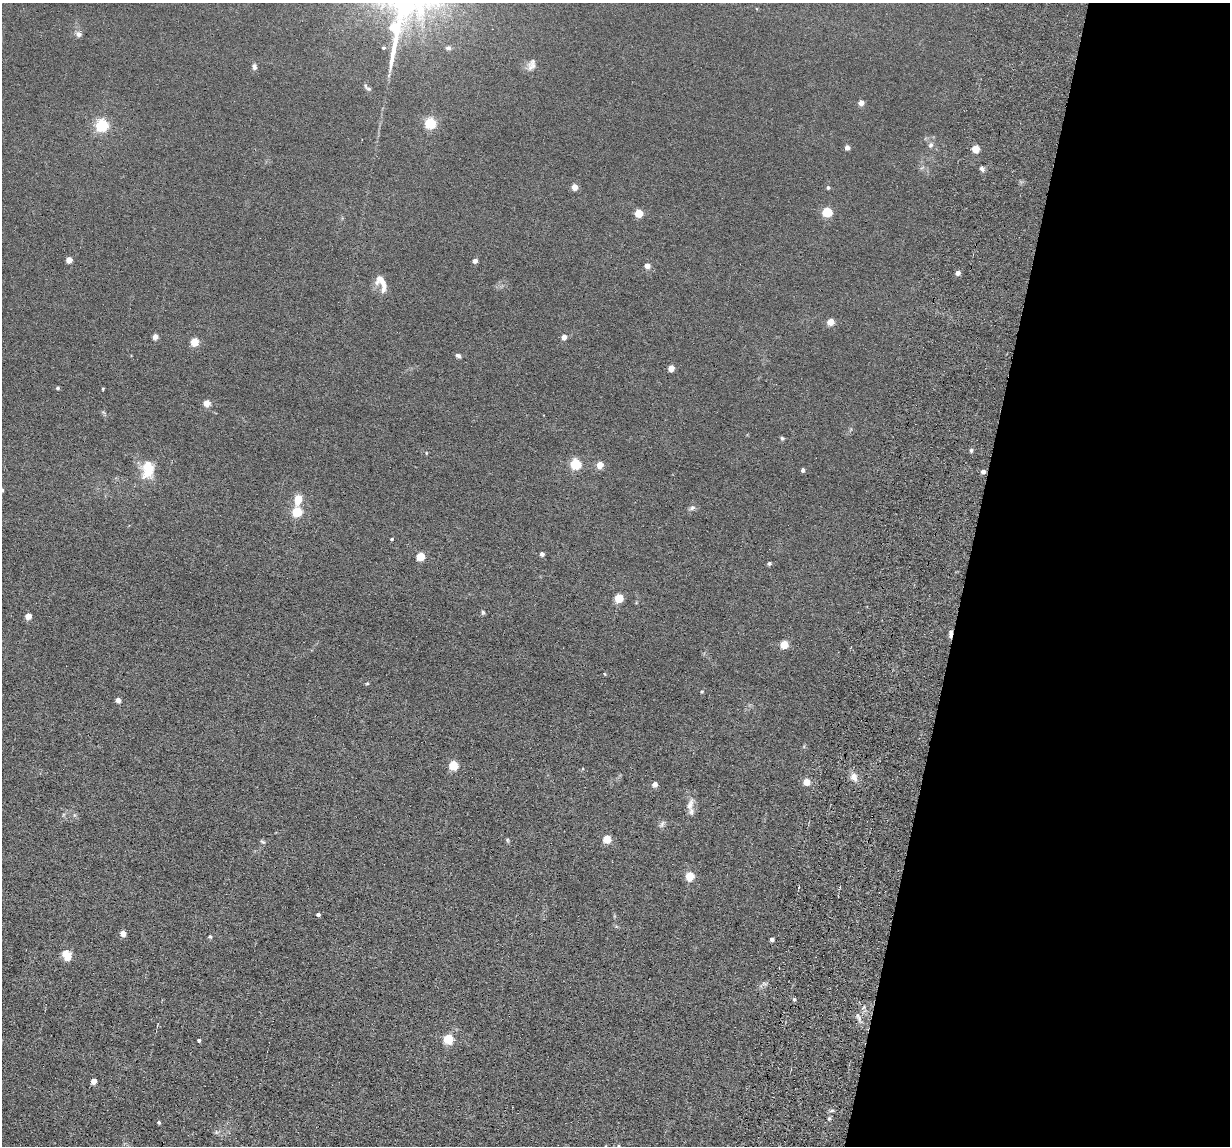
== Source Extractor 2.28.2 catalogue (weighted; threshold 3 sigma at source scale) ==
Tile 8 of 4 x 4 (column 4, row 2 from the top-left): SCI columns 3792-5019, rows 2447-3590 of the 5239 x 4989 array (HDU 1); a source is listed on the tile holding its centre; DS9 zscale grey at full resolution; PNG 1232 x 1148 px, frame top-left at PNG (2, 3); no overlay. Shown black and unused: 21% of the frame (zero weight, under 6 of 12 exposures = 6% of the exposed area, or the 3 px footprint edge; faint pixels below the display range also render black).
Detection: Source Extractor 2.28.2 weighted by HDU 2 'WHT'; one run over the whole footprint, this tile lists its part. Background 0.0129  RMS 0.0037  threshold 0.0153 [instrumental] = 3 sigma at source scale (4.09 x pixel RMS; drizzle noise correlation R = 1.36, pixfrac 0.8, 0.05/0.05 arcsec/px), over >= 5 px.
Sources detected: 80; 1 inside a brighter listed object's ellipse — not listed separately; the other 79 listed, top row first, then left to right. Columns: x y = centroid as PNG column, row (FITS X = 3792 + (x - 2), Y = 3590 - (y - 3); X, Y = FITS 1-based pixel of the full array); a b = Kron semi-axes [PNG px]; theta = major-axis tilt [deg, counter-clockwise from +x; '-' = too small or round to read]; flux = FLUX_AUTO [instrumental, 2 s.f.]
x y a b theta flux
79 34 8 7 - 1.2
383 48 4 3 - 0.53
448 48 7 5 0 0.67
532 66 14 12 31 2.3
254 67 9 6 -89 0.98
367 88 13 5 -45 0.88
861 103 4 4 - 3.4
430 123 5 5 - 38
102 125 5 5 - 56
931 145 7 7 - 1.1
847 148 4 4 - 2
975 149 5 4 - 10
982 169 7 6 - 0.95
574 187 4 4 - 4.8
828 188 4 4 - 0.61
827 212 5 5 - 22
638 213 5 5 - 12
69 260 4 4 - 4.4
475 261 4 4 - 2.1
647 266 4 4 - 3.4
958 273 4 4 - 2.4
382 283 19 9 -65 5.3
830 322 5 4 - 7.2
155 337 4 4 - 3.2
564 337 4 4 - 3.1
194 342 5 5 - 11
458 356 6 4 -36 0.91
671 368 4 4 - 5.4
58 388 4 4 - 0.61
103 389 3 2 - 0.4
206 403 5 4 - 6
103 412 6 4 -44 0.51
782 438 6 5 - 0.56
971 450 4 4 - 0.78
575 464 5 5 - 32
600 465 5 4 - 6.1
148 469 23 16 84 8.1
803 470 4 4 - 1.1
983 472 5 4 - 1.6
298 499 9 6 82 5.2
692 508 9 6 28 1
297 512 5 5 - 23
392 539 3 3 - 0.46
542 554 4 4 - 1.5
420 556 5 5 - 13
769 563 4 4 - 0.8
619 598 5 5 - 15
483 612 6 5 - 0.55
28 616 4 4 - 5.4
950 634 11 5 85 1.3
784 644 5 5 - 11
605 674 5 3 - 0.27
367 683 5 4 - 0.4
702 691 5 5 - 0.4
118 700 4 4 - 2.4
453 765 5 5 - 18
854 777 10 8 -62 2.6
806 782 4 4 - 7.3
655 784 4 4 - 2.7
690 804 19 8 74 2.5
662 824 13 5 55 0.94
607 839 5 5 - 12
507 840 5 5 - 0.49
263 842 8 4 -27 0.57
690 876 5 5 - 15
318 914 4 3 - 0.86
123 934 4 4 - 3.5
210 937 5 5 - 0.49
772 939 4 3 - 1.3
67 956 8 5 -65 9.1
794 999 5 4 - 0.64
858 1017 12 4 -65 1.1
448 1039 5 5 - 24
199 1040 3 3 - 0.7
93 1081 4 4 - 4.4
832 1110 6 4 19 0.55
829 1119 5 4 - 0.57
159 1122 4 3 - 0.55
618 1146 5 4 - 0.46
Overlapping masked pixels (flux is a lower limit): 1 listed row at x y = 950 634
Isophote crosses this tile's border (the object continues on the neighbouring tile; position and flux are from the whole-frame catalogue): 1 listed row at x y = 618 1146